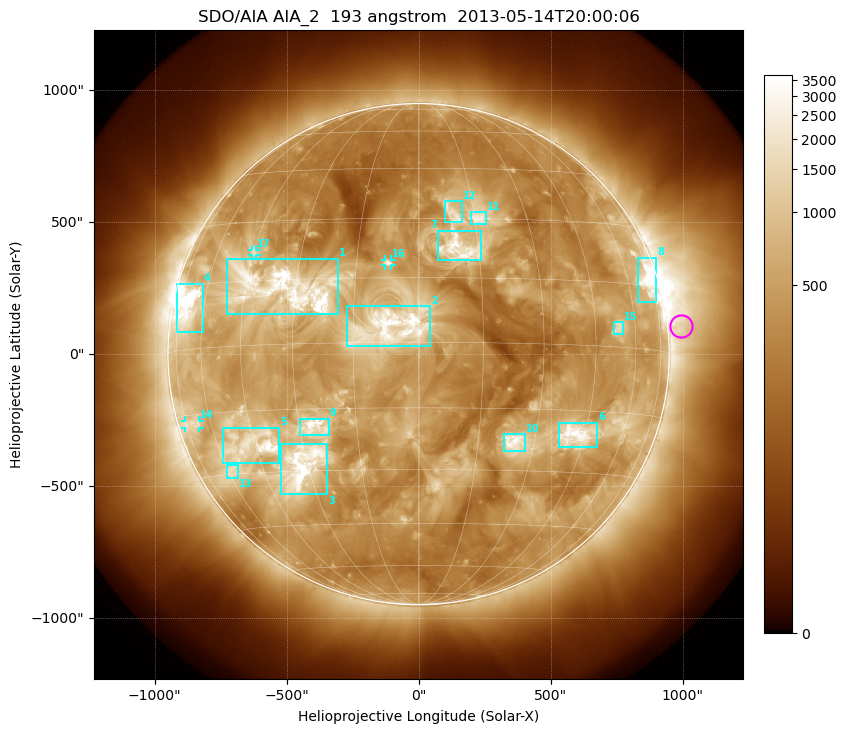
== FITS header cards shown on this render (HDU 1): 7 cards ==
TELESCOP= 'SDO/AIA'
INSTRUME= 'AIA_2'
WAVELNTH=                  193
WAVEUNIT= 'angstrom'
DATE-OBS= '2013-05-14T20:00:06.84'
CTYPE1  = 'HPLN-TAN'
CTYPE2  = 'HPLT-TAN'

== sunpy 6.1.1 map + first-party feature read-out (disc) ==
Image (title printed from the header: SDO/AIA AIA_2  193 angstrom  2013-05-14T20:00:06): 1024 x 1024 px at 2.4 arcsec/px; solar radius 950 arcsec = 396 px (full disc in frame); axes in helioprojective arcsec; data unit not stated in the header (colour bar unlabelled)
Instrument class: DISC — disc imager (sunpy class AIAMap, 193 A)
Bright regions (active regions / flare kernels): reference = the median radial profile (limb darkening/brightening removed); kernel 9 px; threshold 5 sigma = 1040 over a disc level ~387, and >= 1.15x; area >= 12 px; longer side >= 9 px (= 22 arcsec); searched inside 0.97 R_sun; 17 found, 17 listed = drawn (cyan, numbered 1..; 3 of them under ~33 arcsec drawn as corner ticks so the feature stays visible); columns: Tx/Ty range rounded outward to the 5 arcsec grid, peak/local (2 s.f.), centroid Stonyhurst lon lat
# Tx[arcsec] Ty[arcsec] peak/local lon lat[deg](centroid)
1 -730..-305 150..365 10 -34 +13
2 -270..45 30..185 7.2 -6 +4
3 -520..-345 -530..-340 13 -31 -29
4 -920..-815 85..270 22 -68 +10
5 -740..-525 -415..-275 11 -46 -23
6 530..680 -350..-260 9.5 +42 -21
7 70..240 355..470 6.9 +10 +22
8 830..900 195..365 12 +71 +16
9 -450..-340 -305..-245 7.9 -26 -19
10 325..405 -370..-300 6.8 +24 -23
11 200..255 495..540 5.6 +16 +30
12 95..165 500..580 4.5 +9 +31
13 -730..-685 -470..-420 5.2 -58 -29
14 -885..-830 -280..-250 4.6 -70 -17
15 740..775 75..120 5.1 +53 +4
16 -130..-100 335..360 5.5 -7 +19
17 -630..-615 375..395 4.6 -45 +22
Off-limb structures (1.02-1.3 R_sun): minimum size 162 px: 2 found; the strongest spans PA ~220..305 deg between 1.02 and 1.3 R_sun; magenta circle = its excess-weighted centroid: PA ~275 deg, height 1.05 R_sun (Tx ~990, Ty ~105 arcsec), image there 2.7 x the reference